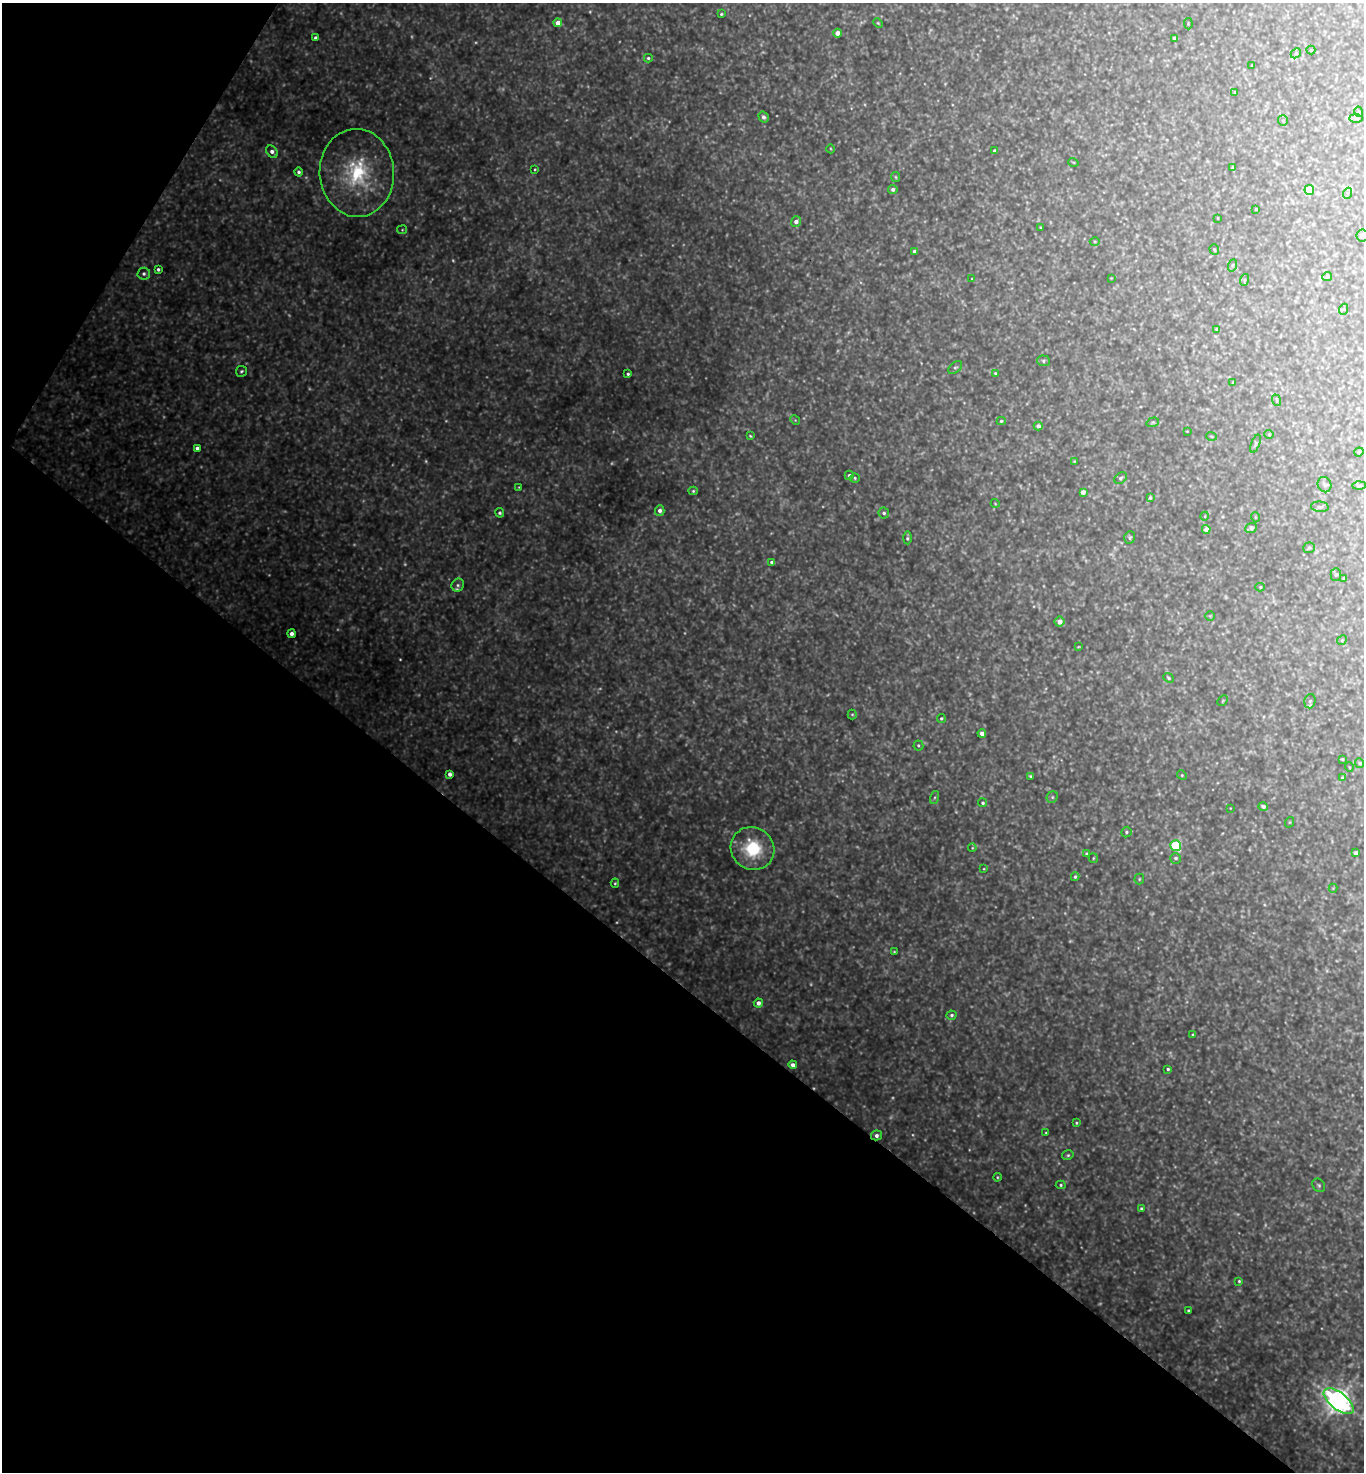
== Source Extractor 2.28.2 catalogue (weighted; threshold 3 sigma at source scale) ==
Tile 9 of 4 x 4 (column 1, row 3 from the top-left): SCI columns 294-1655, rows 1474-2943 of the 5896 x 5890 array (HDU 1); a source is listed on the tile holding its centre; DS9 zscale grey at full resolution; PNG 1366 x 1474 px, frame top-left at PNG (2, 3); each listed source drawn as its Kron ellipse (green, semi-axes under 4 px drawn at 4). Shown black and unused: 36% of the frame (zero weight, under 3 of 4 exposures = <1% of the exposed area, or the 3 px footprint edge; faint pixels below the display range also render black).
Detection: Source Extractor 2.28.2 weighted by HDU 2 'WHT'; one run over the whole footprint, this tile lists its part. Background 1.13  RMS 0.11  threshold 0.476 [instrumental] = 3 sigma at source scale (4.5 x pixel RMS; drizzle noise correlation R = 1.50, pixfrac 1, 0.05/0.05 arcsec/px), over >= 5 px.
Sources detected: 207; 61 too faint to see at this stretch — neither listed nor drawn; the other 146 listed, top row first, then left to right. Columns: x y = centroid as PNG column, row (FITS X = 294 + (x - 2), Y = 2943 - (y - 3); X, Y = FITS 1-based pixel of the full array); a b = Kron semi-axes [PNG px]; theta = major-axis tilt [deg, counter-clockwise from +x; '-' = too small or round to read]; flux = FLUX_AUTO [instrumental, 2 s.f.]
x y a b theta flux
721 14 3 3 - 14
558 23 4 4 - 100
878 23 5 3 - 12
1188 24 6 2 -85 8.2
838 33 4 4 - 120
316 38 4 3 - 36
1174 38 3 3 - 28
1311 50 4 4 - 11
1296 53 6 4 46 16
648 58 4 4 - 17
1252 65 3 2 - 6.1
1235 92 4 3 - 9.3
1359 112 5 3 - 10
764 117 5 4 - 32
1356 118 7 4 -1 17
1283 121 5 5 - 18
831 149 4 3 - 8.9
995 151 3 3 - 23
272 152 7 5 -48 53
1073 162 5 3 - 9
1233 168 4 3 - 13
535 169 3 2 - 10
298 172 4 4 - 29
357 173 44 37 -86 990
896 177 5 4 - 13
893 189 4 4 - 35
1309 190 5 4 - 260
1348 193 6 3 70 13
1256 209 3 2 - 9.2
1218 218 3 2 - 8.1
796 222 5 4 - 52
1040 227 3 2 - 7.8
402 230 5 4 - 11
1362 236 6 6 - 48
1095 242 5 3 - 10
1214 250 5 5 - 16
915 251 4 4 - 55
1233 265 6 4 70 15
158 269 4 3 - 22
144 274 6 6 - 30
1327 277 5 4 - 22
1111 278 2 2 - 5.9
972 279 3 3 - 11
1244 280 6 3 72 13
1344 309 5 3 - 9.7
1217 329 4 4 - 25
1043 361 6 5 - 22
955 367 8 5 42 22
241 371 5 5 - 21
995 373 4 3 - 14
628 374 3 3 - 18
1233 382 3 2 - 6.4
1276 400 6 3 -71 12
795 420 5 4 - 12
1001 421 4 4 - 14
1153 422 6 4 17 17
1038 426 5 4 - 40
1187 431 2 2 - 6.4
1269 434 4 4 - 12
750 436 3 2 - 11
1212 436 5 3 - 11
1255 444 10 4 70 19
197 448 4 4 - 37
1359 452 5 4 - 15
1074 461 4 3 - 8.8
849 475 4 4 - 25
855 478 5 4 - 17
1121 478 7 5 41 21
1324 485 8 7 - 31
1359 486 7 4 2 16
519 487 3 3 - 8.8
693 491 4 4 - 15
1083 492 4 4 - 50
1150 498 4 4 - 19
995 503 4 3 - 8.1
1320 507 9 5 -5 22
660 511 5 4 - 51
500 513 5 4 - 24
884 513 5 5 - 28
1205 516 4 3 - 8
1255 517 5 3 - 8.4
1251 528 6 5 - 41
1206 529 4 4 - 70
1130 537 6 5 - 18
907 538 6 3 89 24
1309 548 6 5 - 17
772 562 4 4 - 25
1336 575 6 5 - 18
1344 578 4 2 - 7.4
458 585 7 6 - 26
1260 587 5 4 - 14
1210 616 5 5 - 12
1059 622 5 5 - 77
291 634 4 4 - 50
1342 640 5 4 - 13
1079 647 4 2 - 8.8
1169 678 6 4 -41 18
1223 701 6 4 45 11
1310 701 7 5 75 20
852 714 5 4 - 13
941 719 4 4 - 16
982 733 4 4 - 58
918 745 5 5 - 15
1342 759 3 3 - 11
1360 763 5 4 - 22
1349 767 5 3 - 8.4
450 774 4 4 - 45
1182 775 5 4 - 13
1030 776 3 3 - 13
1343 778 4 4 - 22
935 797 7 3 71 15
1052 797 6 5 - 20
983 803 4 4 - 20
1263 806 5 4 - 29
1230 808 3 2 - 6.5
1290 822 5 3 - 9.5
1126 832 5 5 - 19
1176 846 5 5 - 740
972 848 4 4 - 9.7
752 849 22 21 - 600
1355 853 4 4 - 37
1087 854 4 4 - 20
1093 858 5 4 - 13
1176 858 5 5 - 22
984 869 3 2 - 7.5
1075 877 4 3 - 16
1139 879 5 5 - 15
615 883 4 4 - 14
1333 888 4 4 - 9.6
894 952 3 3 - 10
758 1003 4 4 - 54
952 1015 5 4 - 22
1193 1035 4 3 - 15
793 1065 4 4 - 49
1168 1069 3 3 - 17
1076 1123 3 3 - 12
1046 1133 3 2 - 11
877 1135 5 5 - 41
1068 1155 6 4 14 18
997 1177 4 4 - 13
1061 1185 5 4 - 16
1319 1185 7 6 - 21
1141 1209 4 4 - 21
1239 1281 3 3 - 14
1189 1311 3 3 - 18
1339 1401 18 8 -38 10000
Overlapping masked pixels (flux is a lower limit): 1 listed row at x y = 877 1135
Isophote crosses this tile's border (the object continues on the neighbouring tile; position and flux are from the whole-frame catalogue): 1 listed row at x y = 1362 236